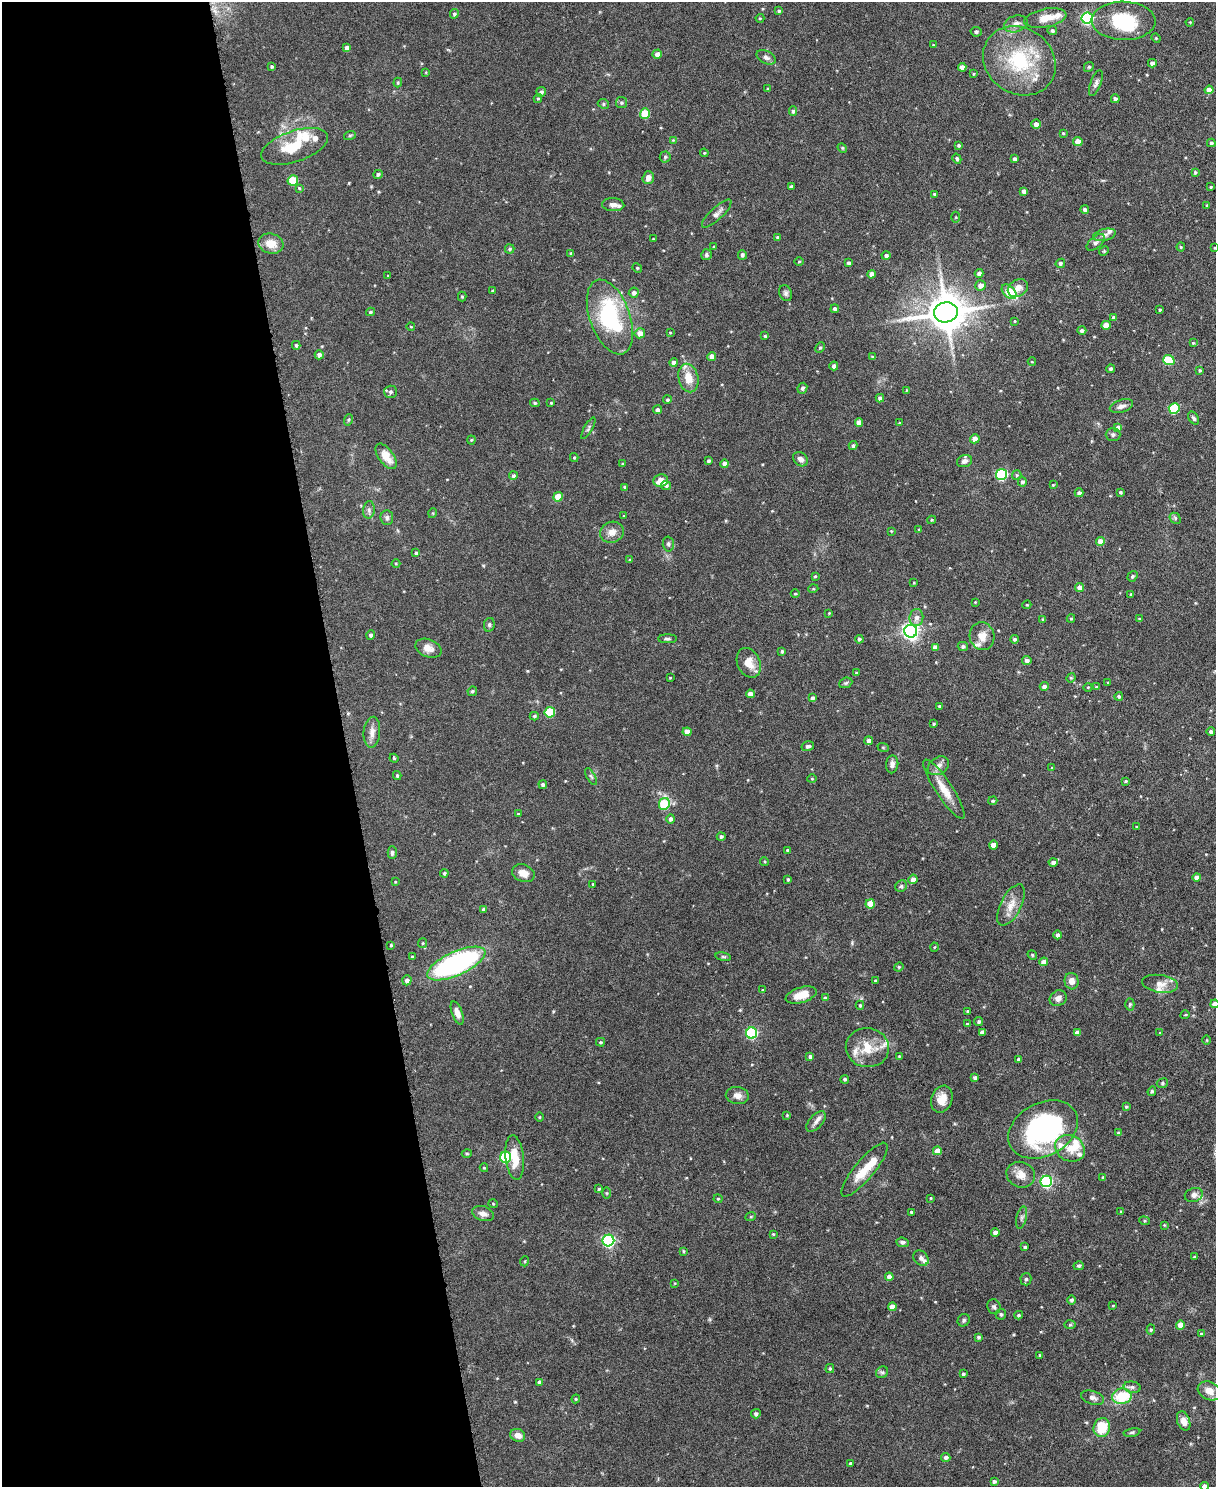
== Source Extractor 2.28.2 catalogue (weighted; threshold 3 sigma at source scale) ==
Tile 5 of 4 x 3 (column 1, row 2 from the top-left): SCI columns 3-1216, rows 1619-3103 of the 4863 x 4840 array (HDU 1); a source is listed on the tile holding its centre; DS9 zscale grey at full resolution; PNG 1218 x 1489 px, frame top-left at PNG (2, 2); each listed source drawn as its Kron ellipse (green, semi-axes under 4 px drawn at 4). Shown black and unused: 28% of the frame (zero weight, under 3 of 6 exposures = <1% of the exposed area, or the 3 px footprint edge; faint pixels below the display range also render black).
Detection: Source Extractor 2.28.2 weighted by HDU 2 'WHT'; one run over the whole footprint, this tile lists its part. Background 0.124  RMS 0.0043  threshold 0.0176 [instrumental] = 3 sigma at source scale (4.09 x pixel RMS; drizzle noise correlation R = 1.36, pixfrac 0.8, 0.05/0.05 arcsec/px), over >= 5 px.
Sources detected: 381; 1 inside a brighter object's white glare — neither listed nor drawn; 18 inside a brighter listed object's ellipse — not listed separately; the other 362 listed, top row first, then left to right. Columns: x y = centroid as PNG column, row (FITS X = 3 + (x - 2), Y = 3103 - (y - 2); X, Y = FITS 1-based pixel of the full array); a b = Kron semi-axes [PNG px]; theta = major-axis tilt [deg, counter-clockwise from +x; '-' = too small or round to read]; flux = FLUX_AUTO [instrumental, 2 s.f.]
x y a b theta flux
779 11 4 4 - 0.62
454 14 5 4 - 0.7
760 18 4 4 - 0.39
1045 18 21 9 11 5.4
1087 18 6 5 - 60
1124 21 32 19 -1 20
1190 22 4 3 - 0.35
1016 24 12 8 17 2.4
1052 31 4 4 - 0.79
976 32 5 5 - 0.97
1156 38 5 4 - 0.41
933 45 2 2 - 0.24
347 48 4 4 - 1.5
657 54 5 4 - 2.5
766 57 10 6 -28 1.4
1019 61 38 32 -35 30
1152 63 4 4 - 1.7
272 66 3 3 - 0.57
962 67 4 4 - 2.2
1089 67 5 4 - 0.51
426 72 4 3 - 0.29
973 74 3 3 - 0.35
398 83 5 4 - 0.48
1096 83 13 5 69 1.5
768 89 4 3 - 0.39
1209 90 4 4 - 3.4
541 92 5 5 - 0.88
538 98 4 4 - 0.52
1115 99 4 4 - 1.3
621 103 5 5 - 0.74
603 104 6 4 -24 0.6
793 111 4 3 - 0.73
645 113 5 5 - 14
1036 124 4 4 - 2.1
1063 133 3 3 - 0.42
350 135 6 4 19 0.48
673 140 4 4 - 0.33
1078 142 5 4 - 5.2
1211 143 4 4 - 0.77
959 145 4 3 - 0.56
295 146 35 15 19 12
842 148 5 4 - 0.48
704 153 4 4 - 0.4
665 157 5 5 - 0.63
957 159 5 4 - 0.74
1015 159 4 4 - 1.6
1195 172 4 3 - 0.52
378 174 5 4 - 0.82
648 178 6 5 - 2.5
293 180 5 5 - 13
791 186 4 3 - 0.71
1211 187 4 3 - 0.41
299 188 4 3 - 0.39
1024 191 4 4 - 1.5
935 194 3 3 - 0.71
613 205 11 6 -2 2.1
1207 205 3 3 - 0.33
1085 209 4 4 - 1.1
717 214 19 6 43 1.9
956 217 5 3 - 0.39
1104 235 11 6 14 1.7
778 237 3 3 - 0.76
653 239 4 2 - 0.27
1096 242 11 5 40 1.2
271 244 13 10 -16 5.2
714 247 4 3 - 0.32
1181 247 4 4 - 0.45
1215 247 3 2 - 0.32
510 249 5 4 - 0.72
1104 251 5 4 - 0.44
571 254 4 4 - 0.72
706 255 5 5 - 0.75
742 255 5 4 - 0.99
886 256 4 4 - 0.93
799 261 5 3 - 0.37
848 263 4 3 - 0.89
1060 263 5 4 - 0.84
637 268 5 4 - 0.43
979 273 4 4 - 1.6
871 274 4 4 - 2.4
388 276 3 3 - 0.36
981 285 5 5 - 2.5
1018 288 11 8 34 2.7
492 291 3 2 - 0.36
1009 292 9 5 -44 12
634 293 5 5 - 1.3
786 293 8 6 -68 1
462 296 5 4 - 0.44
835 309 4 4 - 1
1160 310 4 3 - 0.51
370 312 4 3 - 0.61
946 312 12 10 9 1200
610 317 39 20 -70 42
1114 318 4 4 - 1.8
1015 321 4 4 - 0.31
1106 325 4 4 - 5
411 327 4 3 - 0.27
1082 330 4 4 - 1
640 333 5 5 - 3.3
670 333 4 4 - 0.35
765 336 3 3 - 0.58
1193 343 4 4 - 0.41
296 345 4 3 - 0.54
820 348 5 4 - 0.59
319 355 4 4 - 1.4
712 356 4 4 - 3.1
873 357 4 3 - 0.76
1169 360 6 5 - 13
674 362 4 4 - 1.7
1032 362 4 2 - 0.29
834 366 4 4 - 1.4
1111 369 4 4 - 0.81
1200 370 3 3 - 0.49
688 378 14 10 -77 5.9
802 388 5 4 - 0.74
907 390 4 4 - 0.38
391 392 6 6 - 0.95
880 398 4 4 - 1.5
667 400 4 4 - 0.63
535 403 5 4 - 0.6
551 403 3 3 - 0.41
1121 406 12 6 17 1.9
1174 408 5 5 - 23
658 410 4 4 - 1.2
1194 418 7 4 -57 0.88
348 420 6 3 71 0.5
859 422 4 4 - 3
899 423 3 3 - 0.38
588 428 12 4 60 0.86
1118 428 4 4 - 2.6
1113 434 7 6 - 1.1
975 439 5 4 - 2.5
471 440 4 4 - 0.44
853 446 4 4 - 0.74
386 456 14 7 -54 5.6
574 457 4 4 - 0.43
800 459 8 6 -41 1.8
709 461 3 3 - 0.82
964 461 8 6 18 1.5
623 464 3 3 - 0.55
725 464 4 4 - 1.6
1002 474 5 5 - 38
1017 475 5 4 - 0.56
513 476 4 4 - 0.8
661 481 7 6 - 4.5
1022 482 5 4 - 1
666 485 5 4 - 0.79
1053 485 4 3 - 0.34
625 487 4 3 - 0.64
1120 492 3 3 - 0.56
1079 493 4 4 - 1.1
558 497 5 4 - 6.9
369 510 9 5 84 1.1
433 513 5 3 - 0.36
624 516 4 2 - 0.3
387 518 7 6 - 1.1
1175 518 6 5 - 0.67
932 520 4 4 - 0.44
919 529 4 2 - 0.3
891 531 3 3 - 0.29
612 532 12 10 21 3.1
1101 541 4 4 - 4.2
668 544 7 5 -89 0.89
416 553 4 4 - 0.59
630 560 4 4 - 0.49
396 563 4 3 - 0.33
815 576 4 3 - 0.45
1132 576 6 4 52 0.64
914 583 3 3 - 0.3
1079 588 4 4 - 2.7
813 589 5 3 - 0.36
795 594 4 3 - 0.34
1131 594 3 3 - 0.46
975 602 3 3 - 0.3
1027 605 4 4 - 0.39
829 613 3 2 - 0.32
916 617 8 7 - 2
1043 619 4 3 - 0.34
1071 619 4 4 - 0.48
1139 619 4 3 - 0.48
489 625 7 5 78 0.75
911 631 6 6 - 150
371 635 5 4 - 0.9
982 636 14 12 -77 4.2
668 639 9 4 0 0.88
859 639 4 4 - 0.71
1014 639 4 4 - 0.71
963 646 5 4 - 0.81
935 647 4 4 - 1.9
428 648 13 9 -22 3.1
782 651 4 3 - 0.61
1027 660 5 4 - 1.4
749 663 15 11 -65 5.1
856 673 4 3 - 0.62
670 678 3 3 - 0.32
1071 678 5 4 - 0.44
846 683 7 5 21 0.64
1108 683 4 3 - 0.45
1044 686 4 4 - 1.6
1088 687 4 3 - 0.28
1096 687 4 4 - 0.42
472 691 5 4 - 0.62
750 694 4 4 - 2
1119 696 4 4 - 0.71
812 698 4 4 - 0.94
939 706 3 3 - 0.4
550 712 5 5 - 19
534 716 4 4 - 0.6
934 724 4 3 - 0.51
1211 731 4 4 - 1.2
372 732 15 8 85 2.7
687 732 4 4 - 3.1
869 741 4 4 - 1.7
808 746 6 4 14 0.98
883 747 6 3 -19 0.35
394 758 4 4 - 0.41
892 764 9 6 84 1.4
938 766 11 8 34 2.4
1052 768 4 4 - 0.43
397 775 4 3 - 0.55
591 776 9 4 -62 0.71
812 779 5 3 - 0.34
1125 781 4 3 - 0.42
543 785 4 4 - 0.87
944 789 35 8 -57 7
993 801 5 3 - 0.48
664 804 6 5 - 21
518 814 4 3 - 0.51
671 819 4 4 - 1.1
1137 827 3 2 - 0.33
721 836 4 4 - 0.7
993 845 4 4 - 2.9
787 850 4 4 - 0.49
392 853 6 4 -88 0.82
764 861 4 3 - 0.4
1053 862 4 4 - 1.6
444 873 4 4 - 0.56
523 873 11 8 -21 3.8
1197 877 4 4 - 2.2
788 879 4 3 - 0.59
913 879 5 4 - 2.2
395 882 4 2 - 0.26
593 884 3 3 - 0.33
901 886 6 5 - 0.71
870 904 5 4 - 4.7
1011 905 22 10 63 5
483 910 4 4 - 0.99
1058 935 4 4 - 1.4
423 943 5 4 - 0.43
391 945 3 3 - 0.48
934 947 4 3 - 0.31
1032 955 5 4 - 0.51
412 957 3 3 - 0.34
723 957 8 4 -9 0.67
1044 962 4 4 - 2.7
456 964 31 12 24 79
899 967 5 4 - 0.51
407 980 5 4 - 1.7
875 981 3 3 - 0.63
1071 981 8 7 - 2.8
1160 984 18 9 -9 3.4
763 990 4 3 - 0.43
801 995 16 7 17 5.3
825 998 4 4 - 0.58
1058 998 9 7 34 2.1
1130 1004 6 4 88 0.57
1215 1004 4 4 - 3.2
860 1005 4 4 - 0.5
967 1011 3 3 - 0.39
457 1013 12 5 -69 2.6
1185 1015 5 3 - 0.33
979 1022 4 4 - 0.87
967 1024 4 3 - 0.45
982 1032 4 4 - 1.6
1077 1032 4 4 - 2
752 1033 5 5 - 47
1160 1033 4 3 - 0.33
1207 1040 5 3 - 0.35
600 1042 4 3 - 0.51
867 1048 21 19 -6 10
899 1056 4 4 - 0.3
810 1057 4 4 - 1
1018 1059 4 4 - 0.78
975 1078 4 4 - 0.93
845 1079 4 4 - 0.69
1162 1083 6 4 23 0.61
1152 1091 5 4 - 0.57
737 1096 11 8 -9 2.5
942 1099 14 10 68 4.8
1126 1107 4 3 - 0.52
787 1115 4 4 - 0.33
540 1117 5 3 - 0.35
816 1121 12 6 47 1.8
1043 1129 37 26 29 72
1119 1133 4 4 - 0.95
1070 1148 15 12 -30 5.5
937 1151 4 4 - 3.8
467 1154 5 3 - 0.41
506 1157 5 5 - 27
515 1158 22 9 -84 7.6
484 1168 4 4 - 0.35
864 1170 34 9 50 8.5
1021 1175 14 12 -24 4.2
1103 1177 4 3 - 0.38
1046 1181 5 5 - 54
599 1189 4 3 - 0.5
607 1193 5 3 - 0.39
1194 1195 9 6 20 1.7
931 1198 4 3 - 0.33
718 1199 4 4 - 0.42
493 1204 4 4 - 0.39
1121 1211 3 3 - 0.38
911 1212 3 3 - 0.54
483 1214 11 7 -17 2.2
751 1216 5 3 - 0.36
1022 1218 11 5 76 1.1
1144 1221 5 4 - 0.52
1164 1225 4 3 - 0.3
995 1233 4 4 - 2.3
773 1234 3 3 - 0.43
608 1240 6 5 - 62
902 1242 6 4 -6 0.9
1025 1247 4 3 - 0.65
683 1251 3 3 - 0.4
1194 1257 3 3 - 0.56
921 1258 8 6 -43 1.3
525 1261 5 3 - 0.38
1079 1266 5 4 - 0.6
889 1277 4 4 - 2.3
1026 1279 6 5 - 1.1
675 1283 4 3 - 0.3
1071 1300 4 4 - 1.1
994 1306 7 6 - 1
1113 1306 4 2 - 0.28
892 1307 4 4 - 3.2
1001 1314 5 5 - 0.74
1019 1315 4 3 - 0.61
964 1320 6 5 - 0.85
1070 1325 6 4 2 0.55
1180 1325 4 4 - 3.8
1151 1330 5 4 - 0.59
1201 1334 4 4 - 0.55
978 1337 4 3 - 0.79
1040 1355 4 2 - 0.32
830 1368 4 4 - 0.52
882 1372 6 5 - 0.74
963 1374 3 3 - 0.67
539 1382 4 4 - 1.4
1132 1387 8 5 -8 1.2
1209 1391 12 9 -26 3.9
1122 1396 10 7 9 14
1093 1398 12 6 -18 1.6
576 1399 4 4 - 0.44
756 1414 5 4 - 1
1184 1421 10 6 -70 2.7
1102 1428 9 8 - 11
1132 1432 8 4 12 0.66
518 1435 8 6 -23 2.6
946 1457 4 4 - 1.4
850 1464 3 3 - 0.99
994 1481 4 3 - 0.92
1205 1486 4 4 - 1.8
Isophote crosses this tile's border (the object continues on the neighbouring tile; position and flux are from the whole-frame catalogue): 3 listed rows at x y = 1215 247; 1215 1004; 1205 1486